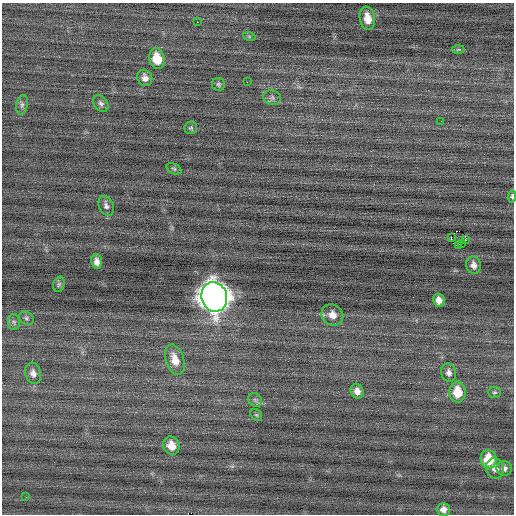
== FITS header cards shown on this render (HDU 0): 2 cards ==
NAXIS1  =                  512 / Axis length
NAXIS2  =                  512 / Axis length

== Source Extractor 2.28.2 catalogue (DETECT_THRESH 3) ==
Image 512 x 512 px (HDU 0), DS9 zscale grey, 1 PNG px = 1 image px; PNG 516 x 516 px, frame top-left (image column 1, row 512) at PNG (2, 3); each listed source drawn as its Kron ellipse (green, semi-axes under 4 px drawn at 4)
Background -0.0325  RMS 0.74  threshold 2.21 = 3 sigma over >= 5 px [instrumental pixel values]
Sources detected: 42; all 42 listed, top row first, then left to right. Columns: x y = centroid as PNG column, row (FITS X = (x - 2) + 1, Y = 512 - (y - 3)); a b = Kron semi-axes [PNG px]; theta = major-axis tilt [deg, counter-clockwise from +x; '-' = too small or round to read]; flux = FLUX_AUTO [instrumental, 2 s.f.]
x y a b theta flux
367 18 12 7 -81 640
197 22 2 2 - 140
249 36 6 4 -19 80
458 49 6 4 2 67
157 58 10 7 -76 1000
145 78 8 7 - 250
247 82 2 2 - 98
218 84 6 6 - 100
272 98 9 7 -15 150
101 103 9 6 -53 160
22 105 10 5 78 150
441 121 2 2 - 100
191 128 6 6 - 95
174 169 8 5 -28 91
512 196 6 4 84 96
106 206 10 7 -66 170
451 238 4 2 - 2100
465 240 3 2 - 210
461 243 3 2 - 52
458 245 2 2 - 2100
97 262 7 5 -82 260
473 265 9 7 -75 250
59 284 8 5 74 100
214 297 15 12 -73 73000
439 300 7 5 -77 310
332 315 11 10 - 460
26 318 8 6 -34 120
14 322 8 6 -87 120
175 360 16 9 -73 680
33 373 11 8 -74 260
449 373 9 7 -74 210
357 391 7 6 - 300
457 392 10 8 -87 1100
494 392 6 5 - 81
255 400 7 6 - 120
256 415 6 5 - 79
171 446 9 8 - 610
489 459 9 8 - 1300
495 468 10 9 - 300
504 468 8 7 - 190
26 497 3 3 - 57
443 509 6 6 - 260
At the frame edge (FLAGS 8, measured only in part): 1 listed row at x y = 512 196